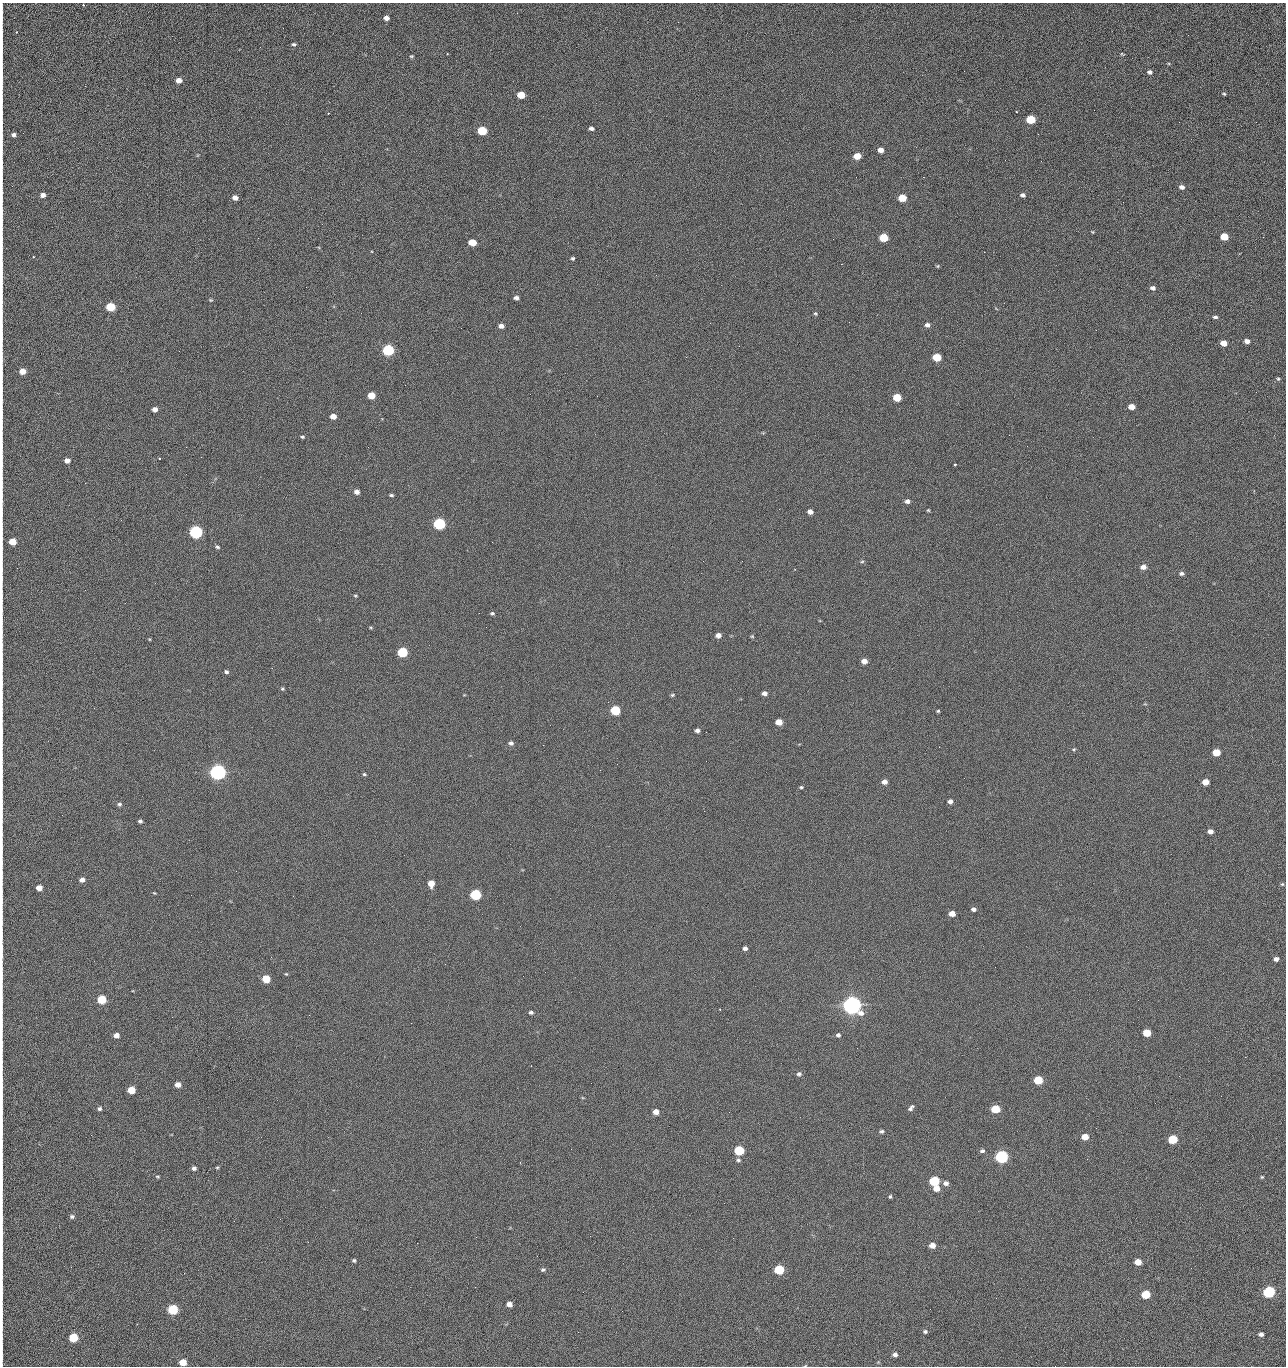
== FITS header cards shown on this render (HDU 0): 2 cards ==
NAXIS1  =                 1284 /fastest changing axis
NAXIS2  =                 1364 /next to fastest changing axis

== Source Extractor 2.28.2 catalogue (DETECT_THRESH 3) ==
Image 1284 x 1364 px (HDU 0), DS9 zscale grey, 1 PNG px = 1 image px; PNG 1288 x 1368 px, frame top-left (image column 1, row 1364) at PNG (2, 3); no overlay
Background 123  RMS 14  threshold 43.2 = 3 sigma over >= 5 px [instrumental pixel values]
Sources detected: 219; all 219 listed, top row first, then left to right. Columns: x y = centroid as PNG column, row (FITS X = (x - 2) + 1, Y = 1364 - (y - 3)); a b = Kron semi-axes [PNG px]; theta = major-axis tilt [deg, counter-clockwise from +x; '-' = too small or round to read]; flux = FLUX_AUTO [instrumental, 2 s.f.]
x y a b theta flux
83 5 3 3 - 1.2e+03
2 8 8 2 90 1.2e+03
386 18 5 5 - 5.0e+03
16 32 3 2 - 5.5e+02
1188 35 3 2 - 1.2e+03
294 44 6 4 7 1.6e+03
2 49 13 2 90 2.4e+03
1122 54 6 3 -22 9.9e+02
411 56 5 4 - 1.1e+03
1150 72 6 5 - 2.7e+03
179 80 5 4 - 8.4e+03
2 82 12 2 90 2.6e+03
1224 94 5 3 - 1.1e+03
521 95 6 5 - 2.3e+04
1031 119 6 5 - 4.3e+04
1179 122 2 2 - 1.1e+03
591 128 5 4 - 3.2e+03
482 131 6 5 - 5.3e+04
13 135 4 4 - 2.8e+03
880 150 5 4 - 6.2e+03
857 156 6 5 - 1.6e+04
1041 161 2 2 - 1.9e+03
856 177 2 2 - 2.3e+03
923 177 2 2 - 1.9e+04
1182 187 6 5 - 3.5e+03
43 195 5 4 - 4.7e+03
1023 195 6 5 - 2.6e+03
235 198 5 4 - 5.7e+03
902 198 6 5 - 2.8e+04
1123 202 2 2 - 7.1e+02
1092 232 4 3 - 8.2e+02
1224 237 5 5 - 2.4e+04
1263 237 3 2 - 8.3e+02
883 238 6 5 - 4.2e+04
472 242 6 5 - 2.0e+04
2 244 34 2 90 6.2e+03
33 257 3 2 - 6.8e+02
573 258 4 3 - 1.5e+03
841 264 2 2 - 2.7e+04
938 266 5 4 - 1.1e+03
656 275 3 2 - 8.6e+02
2 280 19 2 90 3.5e+03
306 287 2 2 - 6.4e+02
1153 288 6 5 - 3.1e+03
516 298 5 4 - 3.3e+03
211 300 5 4 - 1.1e+03
111 307 6 5 - 5.1e+04
815 313 5 4 - 1.2e+03
1215 317 5 4 - 2.0e+03
849 322 2 2 - 7.8e+02
710 323 2 2 - 3.4e+03
927 325 6 5 - 3.8e+03
501 326 5 4 - 5.2e+03
1096 330 2 2 - 4.9e+02
1247 341 5 4 - 4.8e+03
1224 343 5 4 - 9.8e+03
739 346 2 2 - 5.2e+02
388 350 6 5 - 1.6e+05
937 357 6 5 - 3.9e+04
23 371 5 5 - 1.1e+04
1278 379 5 4 - 1.2e+03
1256 392 3 2 - 1.4e+03
371 395 5 5 - 1.9e+04
897 397 6 5 - 3.3e+04
1131 407 5 4 - 9.7e+03
155 409 5 4 - 4.9e+03
2 414 12 2 90 1.9e+03
333 416 5 4 - 9.1e+03
1009 435 2 2 - 3.4e+03
302 437 5 4 - 1.6e+03
1027 446 2 2 - 4.7e+02
186 447 2 2 - 2.9e+03
159 458 3 3 - 1.2e+03
67 460 5 4 - 5.9e+03
2 464 9 2 90 1.5e+03
955 464 3 3 - 2.7e+03
85 483 3 2 - 1.1e+03
357 492 5 4 - 5.0e+03
391 495 5 3 - 1.5e+03
907 501 5 4 - 3.5e+03
779 509 2 2 - 5.1e+02
928 510 4 3 - 9.9e+02
810 512 5 4 - 5.1e+03
439 524 6 5 - 2.0e+05
196 532 6 5 - 3.2e+05
12 542 5 5 - 1.9e+04
492 542 2 2 - 2.6e+03
217 547 5 4 - 1.6e+03
742 561 2 2 - 7.8e+02
862 562 5 3 - 1.1e+03
1143 567 6 5 - 5.6e+03
1181 573 6 5 - 2.4e+03
2 578 9 2 90 1.4e+03
355 596 4 3 - 1.0e+03
492 613 5 4 - 1.5e+03
371 628 5 3 - 1.0e+03
718 635 5 4 - 5.4e+03
752 636 5 4 - 1.1e+03
149 639 4 3 - 8.3e+02
402 652 6 5 - 9.0e+04
864 661 5 4 - 7.4e+03
226 672 5 4 - 2.0e+03
2 683 9 2 90 1.4e+03
282 689 5 4 - 1.3e+03
764 693 5 4 - 4.1e+03
672 695 5 4 - 1.3e+03
615 710 6 5 - 7.7e+04
938 711 4 4 - 1.2e+03
779 722 5 5 - 1.4e+04
2 730 11 2 90 1.7e+03
697 730 4 4 - 3.4e+03
706 732 2 2 - 7.4e+02
511 743 6 5 - 2.8e+03
543 745 2 2 - 3.2e+03
1074 749 5 4 - 1.1e+03
1216 752 5 5 - 2.6e+04
706 761 2 2 - 2.0e+03
617 764 2 2 - 2.6e+03
600 770 2 2 - 3.8e+02
218 772 6 5 - 7.2e+05
364 774 4 3 - 1.2e+03
884 782 5 4 - 5.9e+03
1205 782 5 4 - 1.3e+04
801 787 5 4 - 1.3e+03
950 801 4 4 - 3.8e+03
119 804 5 4 - 2.1e+03
2 807 11 2 90 1.8e+03
140 821 4 4 - 2.2e+03
1210 831 5 4 - 5.5e+03
82 880 5 4 - 5.4e+03
431 883 5 5 - 1.3e+04
1282 884 5 4 - 1.1e+03
39 888 5 5 - 9.6e+03
154 893 4 3 - 8.6e+02
475 895 6 5 - 1.2e+05
973 909 5 4 - 2.8e+03
952 914 5 4 - 9.4e+03
745 948 4 4 - 3.3e+03
2 956 14 2 90 2.4e+03
1276 959 4 4 - 4.1e+03
2 974 10 2 90 1.6e+03
286 974 5 4 - 9.2e+02
523 976 2 2 - 1.9e+03
266 979 5 5 - 3.3e+04
102 999 5 5 - 5.3e+04
852 1005 7 6 - 1.2e+06
720 1009 2 2 - 6.2e+02
531 1012 5 4 - 2.2e+03
411 1023 2 2 - 5.3e+03
1147 1033 5 5 - 2.9e+04
116 1035 5 4 - 6.0e+03
838 1035 5 4 - 2.2e+03
2 1043 12 2 90 1.8e+03
857 1048 2 2 - 1.3e+03
1245 1057 2 2 - 2.0e+03
531 1066 2 2 - 7.2e+02
799 1074 6 5 - 2.6e+03
1179 1076 2 2 - 2.7e+03
1038 1080 5 5 - 4.7e+04
178 1085 5 4 - 7.3e+03
131 1090 5 5 - 3.1e+04
2 1100 15 2 90 2.9e+03
1155 1103 2 2 - 7.6e+02
911 1108 9 5 52 2.8e+03
99 1109 4 4 - 2.0e+03
995 1109 6 5 - 4.4e+04
656 1112 5 4 - 8.7e+03
729 1112 2 2 - 9.6e+02
1096 1128 2 2 - 4.0e+02
881 1131 6 4 5 2.1e+03
2 1132 11 2 90 1.7e+03
91 1135 2 2 - 2.6e+03
1085 1137 5 4 - 1.6e+04
1173 1139 5 5 - 5.8e+04
571 1149 2 2 - 9.4e+02
739 1150 6 5 - 7.8e+04
982 1151 6 4 11 2.3e+03
1001 1157 6 5 - 2.8e+05
738 1160 6 5 - 1.9e+03
520 1162 3 2 - 5.7e+02
194 1168 5 4 - 2.8e+03
217 1168 5 4 - 1.1e+03
158 1176 4 4 - 1.2e+03
1262 1177 4 3 - 1.0e+03
2 1178 11 2 90 1.7e+03
934 1181 6 5 - 8.5e+04
946 1183 6 5 - 4.0e+03
937 1188 5 5 - 9.6e+03
890 1197 4 3 - 1.3e+03
72 1217 5 4 - 2.3e+03
280 1219 2 2 - 2.3e+03
2 1234 11 2 86 2.1e+03
476 1237 2 2 - 8.6e+03
308 1242 3 2 - 1.9e+03
417 1243 2 2 - 5.3e+03
932 1245 5 4 - 8.7e+03
2 1249 9 2 90 1.6e+03
354 1260 4 3 - 1.5e+03
1138 1262 5 5 - 1.3e+04
2 1264 14 2 90 2.0e+03
543 1270 7 5 -6 2.0e+03
779 1270 6 5 - 8.0e+04
583 1292 2 2 - 4.5e+02
1269 1292 6 5 - 1.9e+05
1146 1294 5 5 - 4.6e+04
2 1295 15 2 90 2.7e+03
996 1298 2 2 - 2.7e+03
509 1304 5 4 - 7.6e+03
173 1309 6 5 - 1.0e+05
622 1311 3 2 - 7.0e+02
2 1328 9 2 90 1.3e+03
578 1332 2 2 - 3.5e+03
925 1332 5 5 - 2.0e+03
1261 1334 4 4 - 3.3e+03
73 1338 5 5 - 5.4e+04
895 1354 5 4 - 3.5e+03
2 1357 15 2 90 2.2e+03
183 1362 5 5 - 1.9e+04
1055 1366 2 2 - 2.0e+03
At the frame edge (FLAGS 8, measured only in part): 28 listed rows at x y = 2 8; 16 32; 2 49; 2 82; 13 135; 2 244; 2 280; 23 371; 2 414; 2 464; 12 542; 2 578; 2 683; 2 730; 2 807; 2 956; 2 974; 2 1043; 2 1100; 2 1132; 2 1178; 2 1234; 2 1249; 2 1264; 2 1295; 2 1328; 2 1357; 1055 1366

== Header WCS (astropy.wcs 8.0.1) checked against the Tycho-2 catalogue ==
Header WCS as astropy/WCSLIB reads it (CRVAL/CRPIX/CD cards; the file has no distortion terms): RA---TAN/DEC--TAN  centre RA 15:41:40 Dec +51:59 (235.42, +51.98 deg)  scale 1.26 arcsec/px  FOV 26.9' x 28.5'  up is +92 deg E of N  parity flipped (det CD > 0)
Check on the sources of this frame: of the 60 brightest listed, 11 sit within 2.0 arcsec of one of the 12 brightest Tycho-2 stars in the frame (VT <= 12.29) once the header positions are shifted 0.54 arcsec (0.39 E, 0.38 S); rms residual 0.75 arcsec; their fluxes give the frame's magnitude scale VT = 24.59 - 2.5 log10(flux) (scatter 0.20 mag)
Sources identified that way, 11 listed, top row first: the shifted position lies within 2.0 arcsec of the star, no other Tycho-2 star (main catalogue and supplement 1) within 4.0 arcsec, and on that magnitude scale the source's flux lands within +1.5 / -3 mag of the star's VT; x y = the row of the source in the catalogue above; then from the Tycho-2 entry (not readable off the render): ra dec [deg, ICRS J2000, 3 dp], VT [Tycho-2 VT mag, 2 dp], TYC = Tycho-2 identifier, HIP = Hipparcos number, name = IAU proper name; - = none
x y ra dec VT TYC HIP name
388 350 235.614 +52.064 11.61 3489-1132-1 - -
439 524 235.514 +52.049 11.19 3489-1407-1 - -
196 532 235.515 +52.133 11.12 3489-1380-1 - -
218 772 235.378 +52.130 9.31 3489-1322-1 76850 -
475 895 235.303 +52.042 11.52 3489-958-1 - -
852 1005 235.232 +51.912 9.59 3489-824-1 - -
1001 1157 235.143 +51.862 10.97 3489-1016-1 - -
934 1181 235.131 +51.886 12.29 3489-908-1 - -
779 1270 235.084 +51.941 11.45 3489-1346-1 - -
1269 1292 235.062 +51.771 11.53 3489-1453-1 - -
173 1309 235.075 +52.152 11.74 3489-912-1 - -